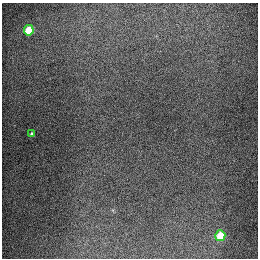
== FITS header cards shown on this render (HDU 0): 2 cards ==
NAXIS1  =                  256
NAXIS2  =                  256

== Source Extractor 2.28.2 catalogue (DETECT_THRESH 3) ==
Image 256 x 256 px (HDU 0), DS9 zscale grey, 1 PNG px = 1 image px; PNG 260 x 260 px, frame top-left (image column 1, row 256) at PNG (2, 3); each listed source drawn as its Kron ellipse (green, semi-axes under 4 px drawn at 4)
Background 1290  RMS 27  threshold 80.4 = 3 sigma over >= 5 px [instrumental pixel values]
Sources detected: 3; all 3 listed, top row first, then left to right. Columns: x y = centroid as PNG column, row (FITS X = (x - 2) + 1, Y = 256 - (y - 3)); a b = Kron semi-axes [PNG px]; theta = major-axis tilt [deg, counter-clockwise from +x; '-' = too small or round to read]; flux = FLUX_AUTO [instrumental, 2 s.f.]
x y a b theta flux
29 30 5 5 - 91000
31 134 3 3 - 2400
220 236 5 5 - 67000